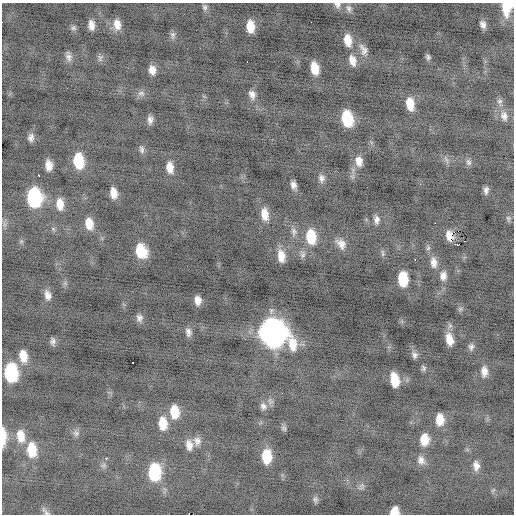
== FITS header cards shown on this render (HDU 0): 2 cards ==
NAXIS1  =                  512 / Axis length
NAXIS2  =                  512 / Axis length

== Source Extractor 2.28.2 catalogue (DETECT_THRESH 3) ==
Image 512 x 512 px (HDU 0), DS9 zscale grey, 1 PNG px = 1 image px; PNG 516 x 516 px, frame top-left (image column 1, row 512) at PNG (2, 3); no overlay
Background -0.623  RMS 0.98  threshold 2.94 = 3 sigma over >= 5 px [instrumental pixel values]
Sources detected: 103; all 103 listed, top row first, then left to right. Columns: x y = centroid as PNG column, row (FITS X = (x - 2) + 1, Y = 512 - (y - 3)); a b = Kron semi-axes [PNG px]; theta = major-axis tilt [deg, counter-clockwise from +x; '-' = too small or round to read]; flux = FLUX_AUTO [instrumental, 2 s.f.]
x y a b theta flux
337 5 10 8 -34 320
205 7 9 6 -71 200
507 7 15 10 77 1800
349 8 11 8 -61 300
311 22 2 2 - 290
117 24 14 9 -81 680
483 24 8 6 -70 310
91 25 11 7 -86 490
250 27 11 7 -86 1100
73 28 8 7 - 170
173 35 11 7 -87 230
348 40 15 9 -79 880
363 50 19 9 -66 560
69 57 12 8 -85 350
428 57 7 5 -80 160
100 58 11 8 -84 210
352 60 15 9 -73 650
247 61 2 2 - 43
315 68 11 7 -76 1200
152 70 10 7 -79 530
141 93 11 7 3 290
252 95 12 9 -71 430
500 101 11 7 -81 290
410 104 13 8 -81 1000
504 116 16 11 -72 600
347 118 13 8 -78 3100
150 120 10 6 89 310
31 137 10 7 81 310
141 149 11 6 -75 230
446 160 11 4 -63 200
78 161 14 9 -84 2500
359 161 13 10 -81 630
468 162 9 7 -66 220
49 165 10 7 -87 640
170 168 13 8 -80 710
38 175 3 3 - 180
321 178 11 8 -84 320
293 185 8 5 -74 340
486 190 9 5 82 260
113 193 10 7 -80 690
34 197 14 10 -86 7100
60 204 15 9 -83 850
265 214 17 9 -83 870
508 218 9 6 -83 170
377 220 10 7 -88 320
89 223 13 9 -77 900
435 223 2 2 - 46
53 229 6 5 - 130
458 231 2 2 - 27000
294 232 13 9 -83 390
311 237 17 11 -83 1900
450 237 7 5 -58 970
21 241 6 5 - 120
464 241 2 2 - 35
341 244 15 9 -45 560
458 245 5 2 - 1400
428 248 7 5 44 130
141 251 14 10 -69 1900
383 253 10 4 -85 140
303 254 11 8 -78 290
281 256 15 9 -82 820
415 259 3 2 - 53
434 262 15 8 -83 550
443 276 13 9 89 470
403 279 12 8 -87 2100
48 295 13 8 -74 440
198 300 8 6 -82 480
460 309 6 6 - 140
139 318 10 8 -73 300
188 332 11 7 -79 300
273 332 17 14 -58 57000
449 339 15 8 -76 810
53 341 8 6 88 240
471 347 9 7 79 230
414 355 10 8 -70 270
23 356 13 9 -79 950
132 362 3 3 - 380
423 368 8 6 -67 150
484 371 13 8 -90 530
11 372 14 9 -85 5500
395 380 12 7 -79 1400
263 406 11 9 -64 360
175 412 13 9 -84 1400
440 419 12 8 -88 970
163 423 14 9 -84 1200
284 428 8 6 -62 160
76 433 10 8 -50 260
21 436 16 10 -81 1000
3 437 19 5 89 880
424 440 12 9 87 1100
197 441 12 9 -75 440
189 445 14 9 -82 560
32 450 16 10 -84 1700
267 457 11 8 89 1900
106 458 3 2 - 540
421 460 12 10 -63 430
103 465 8 6 21 160
476 466 13 8 -85 460
154 472 14 10 -90 4000
361 486 10 6 72 210
315 500 8 6 -76 170
394 511 7 7 - 910
46 512 13 4 -49 170
At the frame edge (FLAGS 8, measured only in part): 5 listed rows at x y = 337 5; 507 7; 3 437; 394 511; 46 512